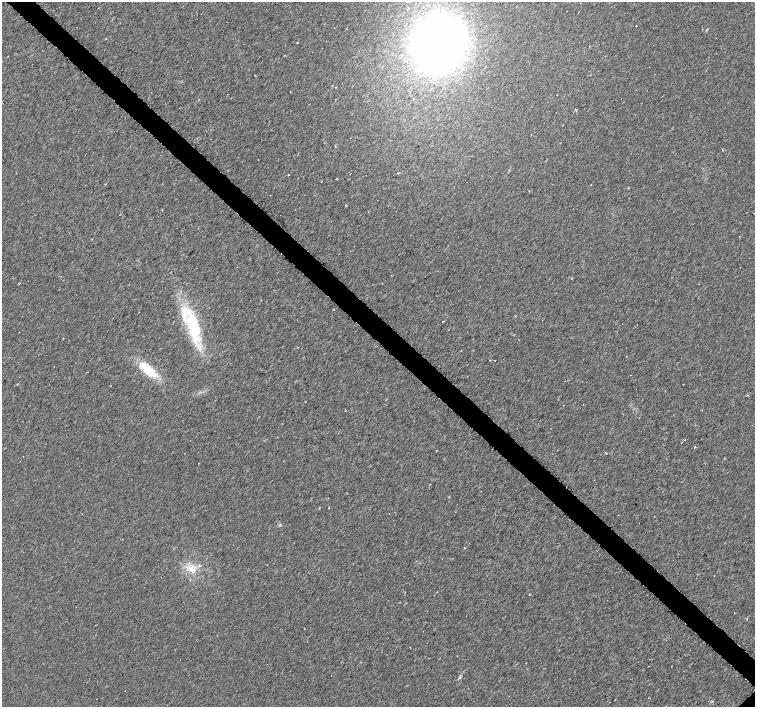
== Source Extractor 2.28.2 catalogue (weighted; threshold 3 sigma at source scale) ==
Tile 11 of 4 x 4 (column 3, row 3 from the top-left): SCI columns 3011-4516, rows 1567-2975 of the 6024 x 6017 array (HDU 1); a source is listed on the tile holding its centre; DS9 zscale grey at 2 x 2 block average (1 PNG px = mean of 2 x 2 image px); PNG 757 x 709 px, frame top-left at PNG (2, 2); no overlay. Shown black and unused: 4% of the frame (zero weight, under 3 of 6 exposures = <1% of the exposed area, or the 3 px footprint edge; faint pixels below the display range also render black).
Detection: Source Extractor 2.28.2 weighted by HDU 2 'WHT'; one run over the whole footprint, this tile lists its part. Background 0.0116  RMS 0.0035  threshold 0.0144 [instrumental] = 3 sigma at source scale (4.09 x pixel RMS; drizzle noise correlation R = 1.36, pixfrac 0.8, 0.0396/0.0396 arcsec/px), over >= 5 px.
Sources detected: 35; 3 cosmic-ray / hot-pixel residue — not listed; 1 inside a brighter listed object's ellipse — not listed separately; the other 31 listed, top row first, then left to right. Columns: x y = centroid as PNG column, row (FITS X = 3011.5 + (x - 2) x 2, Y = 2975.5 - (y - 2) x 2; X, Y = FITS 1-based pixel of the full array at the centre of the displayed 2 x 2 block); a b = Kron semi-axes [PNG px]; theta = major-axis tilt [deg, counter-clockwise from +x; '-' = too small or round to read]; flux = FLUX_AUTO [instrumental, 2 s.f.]
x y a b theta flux
636 26 2 2 - 0.37
297 42 2 2 - 0.37
438 44 38 34 71 540
590 75 2 2 - 0.28
335 87 2 2 - 0.53
291 92 2 2 - 0.36
576 110 4 2 - 0.62
531 135 2 2 - 0.55
350 137 2 2 - 0.32
722 150 2 2 - 0.39
288 175 2 2 - 0.38
346 205 3 2 - 0.51
754 213 2 2 - 0.63
194 326 45 14 -78 45
298 347 2 2 - 0.71
461 351 2 2 - 0.26
495 360 2 2 - 0.32
147 369 25 9 -40 23
683 384 2 2 - 0.24
110 386 2 2 - 0.21
583 404 2 2 - 0.32
623 414 2 2 - 0.24
444 458 2 2 - 0.27
724 458 2 2 - 0.47
319 507 2 2 - 0.4
465 547 2 2 - 0.37
200 566 3 2 - 0.67
190 568 9 7 -49 6.4
698 574 2 2 - 0.33
692 663 2 2 - 0.36
460 677 4 3 - 0.95
Isophote crosses this tile's border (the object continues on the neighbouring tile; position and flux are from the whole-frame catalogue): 1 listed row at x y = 754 213
Diffuse or blended objects may show on this block-average render without a row.